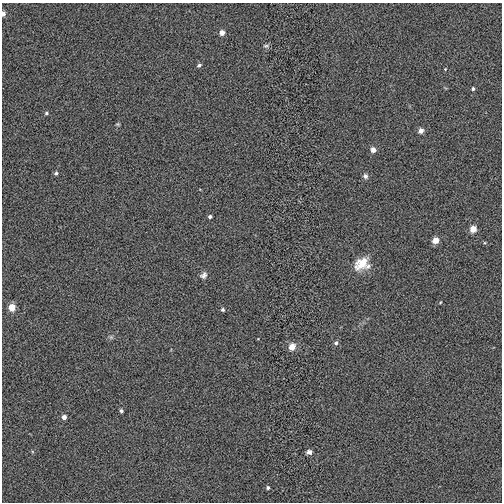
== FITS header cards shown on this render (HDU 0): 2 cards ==
NAXIS1  =                  500
NAXIS2  =                  500

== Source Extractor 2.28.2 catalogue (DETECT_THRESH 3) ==
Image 500 x 500 px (HDU 0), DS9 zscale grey, 1 PNG px = 1 image px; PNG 504 x 504 px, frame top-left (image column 1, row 500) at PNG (2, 3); no overlay
Background 0.00189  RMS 0.029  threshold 0.0871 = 3 sigma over >= 5 px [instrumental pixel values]
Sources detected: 28; all 28 listed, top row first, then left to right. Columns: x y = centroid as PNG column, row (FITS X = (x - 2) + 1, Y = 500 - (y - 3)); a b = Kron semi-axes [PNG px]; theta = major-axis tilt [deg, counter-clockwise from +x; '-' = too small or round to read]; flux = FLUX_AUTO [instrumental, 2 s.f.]
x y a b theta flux
3 14 4 3 - 10
222 32 5 5 - 13
266 46 8 5 0 3.8
199 65 5 4 - 4.7
445 69 4 3 - 1.5
473 89 5 4 - 3.2
46 113 4 4 - 3
118 124 5 4 - 2.3
421 131 5 5 - 11
373 150 5 5 - 13
56 173 5 4 - 3.5
365 176 6 6 - 6.3
210 217 4 3 - 4.5
473 229 5 5 - 27
435 240 5 5 - 26
361 263 20 13 39 35
368 266 8 6 37 7.1
203 275 10 7 39 7.4
441 302 4 2 - 1.4
12 307 5 5 - 35
223 310 4 4 - 3.5
111 337 5 5 - 3.4
336 343 5 5 - 4.6
292 347 5 5 - 28
121 411 4 3 - 3.8
64 417 4 4 - 10
309 452 5 4 - 11
268 488 5 5 - 3.6
At the frame edge (FLAGS 8, measured only in part): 1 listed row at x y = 3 14